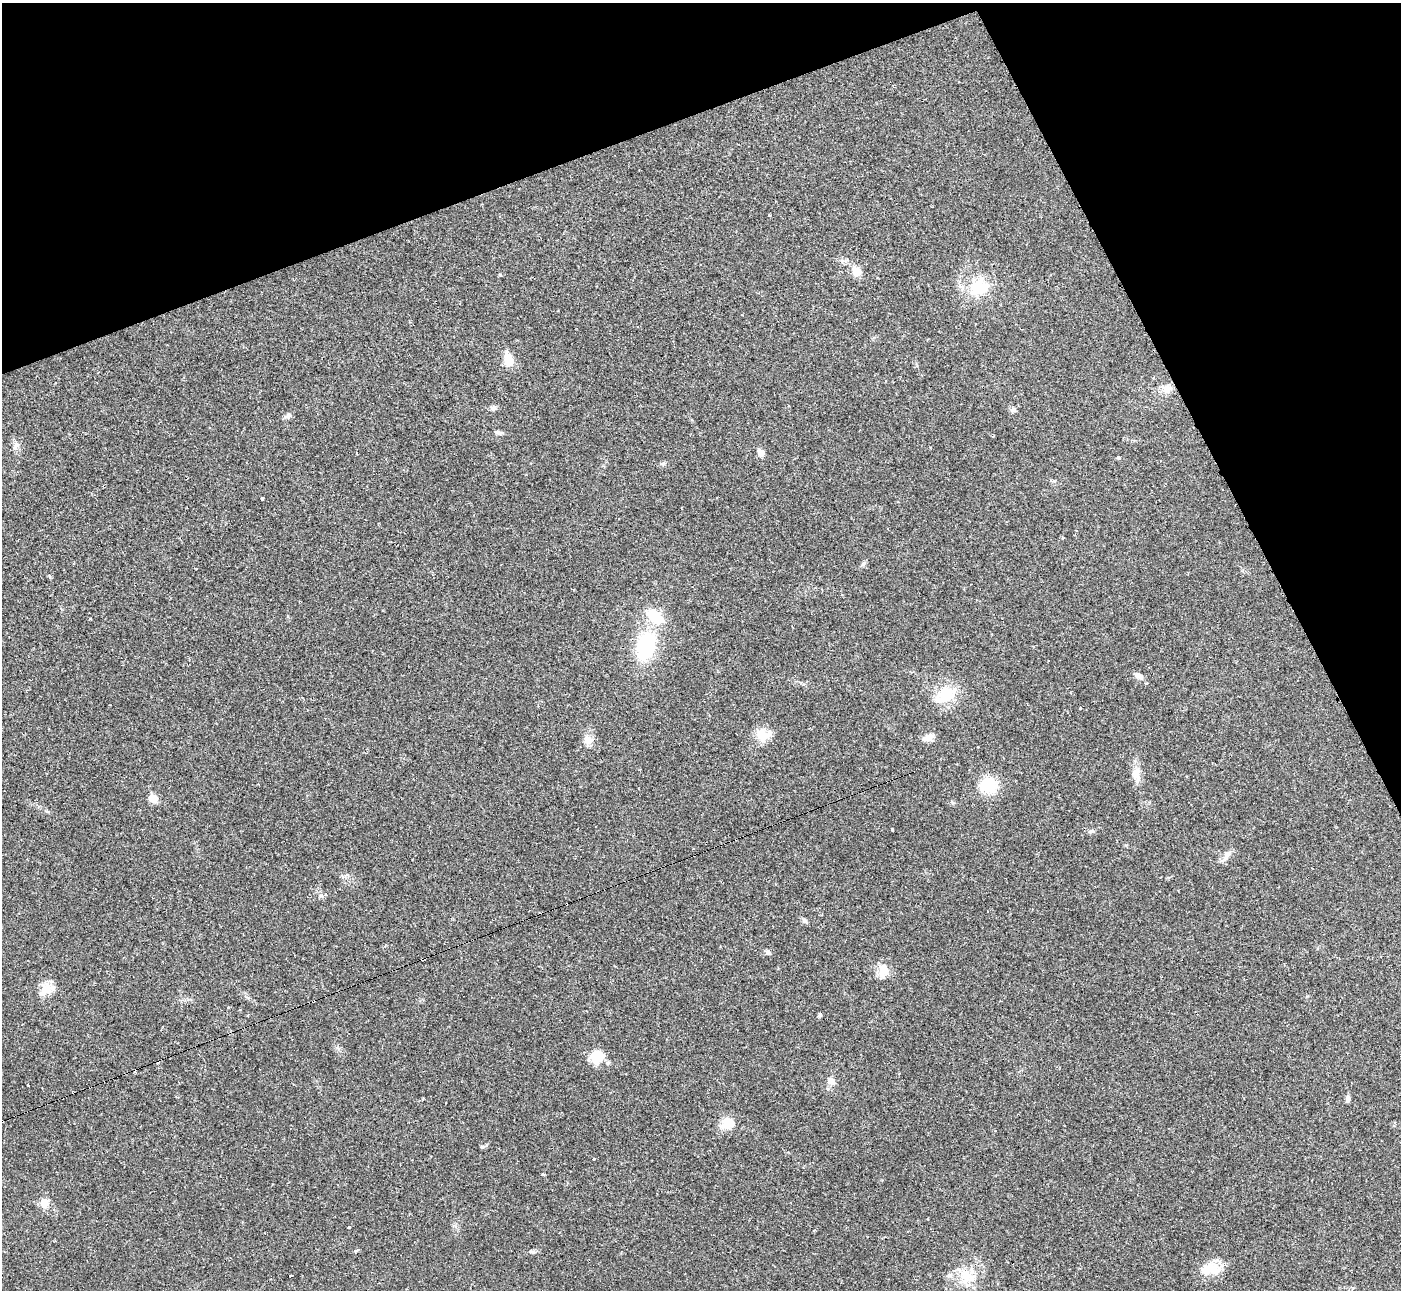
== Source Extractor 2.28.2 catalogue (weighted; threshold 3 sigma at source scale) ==
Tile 3 of 4 x 4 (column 3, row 1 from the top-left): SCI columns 2806-4204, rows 4018-5305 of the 5604 x 5592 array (HDU 1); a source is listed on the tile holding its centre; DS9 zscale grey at full resolution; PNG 1403 x 1292 px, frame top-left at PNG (2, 3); no overlay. Shown black and unused: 20% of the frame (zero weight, under 2 of 3 exposures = <1% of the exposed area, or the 3 px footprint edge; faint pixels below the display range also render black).
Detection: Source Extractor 2.28.2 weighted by HDU 2 'WHT'; one run over the whole footprint, this tile lists its part. Background 0.0258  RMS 0.0039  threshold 0.0177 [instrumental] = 3 sigma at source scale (4.5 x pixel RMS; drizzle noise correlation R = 1.50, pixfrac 1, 0.05/0.05 arcsec/px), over >= 5 px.
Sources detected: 63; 6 cosmic-ray / hot-pixel residue — not listed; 2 inside a brighter listed object's ellipse — not listed separately; the other 55 listed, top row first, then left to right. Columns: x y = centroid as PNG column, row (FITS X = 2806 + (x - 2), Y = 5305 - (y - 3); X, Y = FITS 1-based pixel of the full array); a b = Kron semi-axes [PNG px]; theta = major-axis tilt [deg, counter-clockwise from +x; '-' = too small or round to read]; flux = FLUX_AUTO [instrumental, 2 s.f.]
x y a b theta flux
770 215 3 3 - 1.3
856 272 7 6 - 7.7
500 275 5 3 - 0.34
979 287 30 23 22 14
508 360 15 10 -76 6
1166 389 14 12 -8 3.8
493 408 7 6 - 1.4
1013 410 8 7 - 1.2
288 416 9 6 24 1.3
498 432 8 5 -20 0.83
16 446 12 7 68 1.9
761 453 8 6 -57 2.7
1118 457 3 3 - 1.3
663 464 7 5 14 0.82
262 498 3 3 - 0.6
863 564 6 6 - 0.84
655 616 25 14 -35 11
90 619 3 2 - 0.53
646 646 28 17 74 32
1139 676 11 6 -17 1.8
1146 683 3 3 - 0.74
945 695 31 19 30 13
1080 708 3 3 - 1.3
762 735 18 15 -21 6.3
928 737 15 8 22 2.8
588 740 15 12 -52 3.3
1135 775 22 10 69 3.8
988 786 15 13 -8 16
153 799 6 5 - 10
952 802 6 5 - 0.59
47 811 6 4 -19 0.5
1091 831 8 5 19 0.94
1226 856 19 7 61 2.5
988 911 3 2 - 0.34
804 921 8 6 -56 0.92
768 952 9 6 -8 0.98
883 970 18 12 -86 5.2
45 989 18 13 67 5.7
228 1007 3 3 - 1.5
819 1015 5 3 - 1.4
597 1056 18 15 28 6.8
831 1081 9 8 - 2.4
28 1085 3 3 - 1.5
1347 1099 8 5 83 1.2
728 1123 13 11 24 7.9
482 1147 8 4 10 0.7
594 1159 3 3 - 0.9
543 1174 3 3 - 0.67
44 1203 16 11 -82 3.3
349 1227 3 3 - 3.2
355 1251 5 3 - 2.4
531 1252 9 3 -13 0.69
1212 1268 26 15 -15 8.1
291 1276 4 3 - 1.5
967 1277 25 21 -48 11
Unlisted compact peaks at least as high as the median listed source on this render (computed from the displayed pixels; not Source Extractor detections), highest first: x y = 892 829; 50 577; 321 895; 1126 845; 1307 996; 1054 481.